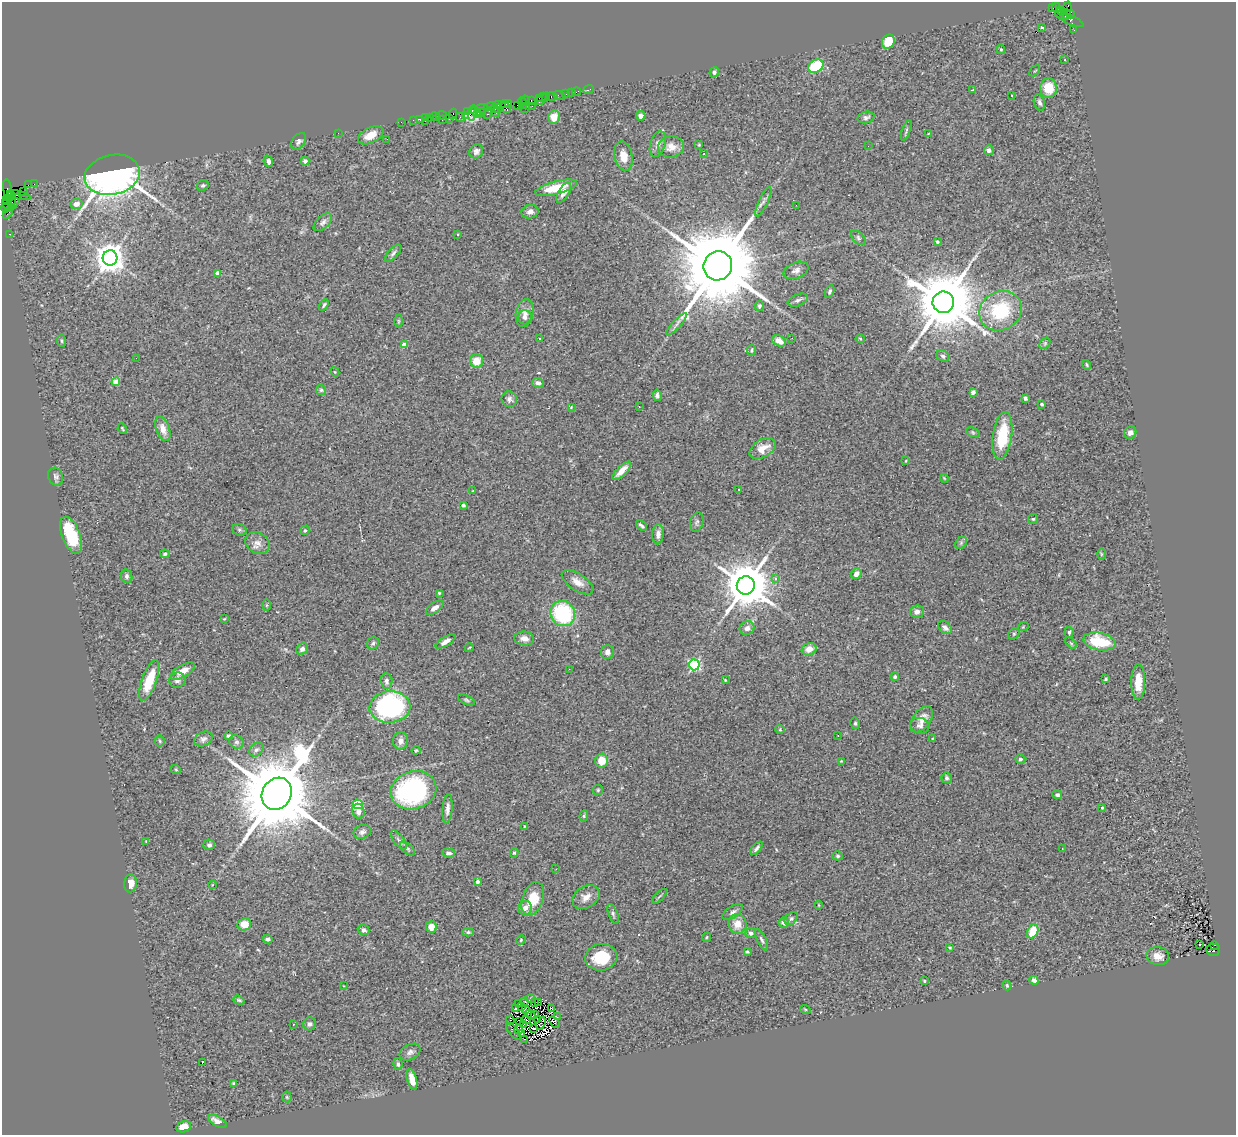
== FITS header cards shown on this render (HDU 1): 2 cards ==
NAXIS1  =                 1234
NAXIS2  =                 1133

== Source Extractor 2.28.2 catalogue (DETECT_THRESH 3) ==
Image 1234 x 1133 px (HDU 1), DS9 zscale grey, 1 PNG px = 1 image px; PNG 1238 x 1137 px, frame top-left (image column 1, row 1133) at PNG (2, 2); each listed source drawn as its Kron ellipse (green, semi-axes under 4 px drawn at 4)
Background 1.68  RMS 0.082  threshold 0.247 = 3 sigma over >= 5 px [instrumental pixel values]
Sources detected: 316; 3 with non-positive FLUX_AUTO (blend fragments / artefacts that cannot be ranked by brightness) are neither listed nor drawn; the other 313 listed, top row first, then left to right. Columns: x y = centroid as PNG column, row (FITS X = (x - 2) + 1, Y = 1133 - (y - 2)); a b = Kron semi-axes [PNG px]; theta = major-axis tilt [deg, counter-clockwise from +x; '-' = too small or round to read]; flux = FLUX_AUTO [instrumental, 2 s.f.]
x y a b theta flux
1056 7 4 3 - 45
1052 8 3 2 - 560
1067 10 9 4 80 400
1061 11 4 3 - 140
1066 14 5 4 - 300
1070 14 5 4 - 410
1069 19 16 4 -24 370
1041 28 3 3 - 210
1074 30 2 2 - 26
888 42 7 6 - 100
1001 49 5 4 - 6.9
1065 60 2 2 - 4.4
816 66 8 6 33 250
1035 71 6 2 44 4.5
714 72 5 4 - 10
1049 88 9 8 - 130
588 90 5 3 - 52
973 90 3 2 - 6
576 92 4 2 - 59
571 93 2 2 - 22
565 94 3 2 - 62
560 95 6 2 -19 28
1012 95 3 2 - 9.4
552 96 5 3 - 160
546 97 5 3 - 51
539 98 3 3 - 110
542 99 6 3 60 160
531 100 3 2 - 41
525 101 5 3 - 75
523 103 6 3 -69 150
1039 103 8 5 -73 17
505 104 4 2 - 150
509 104 3 3 - 140
499 105 6 2 0 39
517 105 2 2 - 58
532 106 2 2 - 54
490 107 7 3 15 390
505 107 6 2 -54 200
481 108 6 2 6 150
498 108 4 3 - 120
525 108 5 2 - 140
494 109 4 3 - 210
476 111 5 3 - 210
468 112 4 2 - 71
495 112 4 3 - 360
472 113 8 4 81 430
480 113 7 4 21 290
488 113 6 3 66 220
453 114 5 2 - 90
441 115 5 3 - 110
465 115 3 3 - 80
641 116 5 4 - 24
430 117 4 2 - 81
435 117 5 3 - 110
460 117 5 2 - 180
554 117 6 6 - 73
866 117 8 5 11 19
425 118 3 2 - 59
449 118 3 2 - 120
419 119 2 2 - 42
413 120 2 2 - 41
442 120 3 2 - 90
425 121 2 2 - 170
401 122 2 2 - 27
906 131 11 3 70 9.5
338 133 2 2 - 48
928 134 4 2 - 3.6
371 135 14 7 26 62
387 139 2 2 - 3.4
299 141 9 6 55 16
658 144 13 7 72 28
699 145 4 3 - 4.3
868 146 2 2 - 3.7
671 147 13 10 9 49
989 150 5 5 - 18
476 151 7 6 - 21
704 154 3 2 - 14
624 156 15 9 -77 61
268 161 6 4 -71 18
305 161 4 4 - 16
112 175 28 20 12 4200
34 184 2 2 - 24
29 185 4 2 - 74
203 185 6 5 - 11
556 188 21 6 14 160
8 189 10 3 -80 78
24 191 3 3 - 100
564 193 11 5 58 38
19 195 12 4 -13 390
10 196 5 3 - 160
6 200 4 2 - 76
11 200 6 3 80 180
15 200 7 3 64 330
763 201 16 4 65 21
76 204 6 5 - 34
8 205 7 3 -29 290
796 205 2 2 - 3
6 208 5 3 - 140
530 212 9 6 16 24
8 213 6 3 53 110
323 222 11 6 43 20
10 234 3 2 - 56
458 235 3 3 - 19
858 238 9 5 -48 14
937 242 4 4 - 11
393 253 11 5 48 16
110 258 7 7 - 8700
718 266 15 14 - 88000
796 270 13 8 22 27
218 273 4 4 - 46
830 291 6 4 64 14
798 300 10 6 21 16
943 302 11 10 - 61000
324 305 6 3 57 9
759 306 5 4 - 12
1001 311 22 19 30 360
525 313 14 8 80 39
525 317 7 7 - 21
398 321 6 4 -90 6.6
676 324 14 4 47 23
792 338 3 2 - 5.1
539 339 3 2 - 9.9
860 339 4 4 - 5.8
61 341 6 3 -81 6.9
779 341 7 5 -29 29
1045 343 6 4 46 8.5
404 345 4 4 - 79
751 350 6 3 80 6.2
943 356 7 5 -33 12
136 358 2 2 - 42
477 361 7 6 - 84
1087 365 5 3 - 6.1
335 372 5 3 - 4.6
116 382 4 4 - 97
538 383 6 5 - 16
321 390 5 5 - 8.1
973 392 4 4 - 27
657 395 6 4 -81 13
1025 398 4 3 - 11
509 399 8 7 - 20
1042 404 3 3 - 10
571 407 3 3 - 3.7
639 407 3 2 - 7
122 428 5 3 - 6
163 429 12 7 -71 51
973 432 7 4 -21 8.8
1130 433 6 6 - 24
1002 436 24 9 82 260
763 448 14 8 30 62
905 461 4 2 - 3.8
622 471 12 5 46 51
56 476 9 7 -73 16
944 478 4 3 - 4.6
739 489 4 2 - 3.5
473 491 3 3 - 4.6
463 505 3 3 - 8.4
1033 519 5 5 - 7.7
697 522 10 6 75 15
641 526 6 3 -42 13
239 530 7 5 -21 9.8
305 530 5 4 - 7.9
658 534 10 5 87 25
71 535 19 9 -69 260
257 543 13 10 -28 42
961 543 7 5 48 11
165 554 5 4 - 11
1101 554 5 3 - 5.3
856 574 5 5 - 35
127 576 7 5 -78 15
776 578 3 3 - 37
577 582 18 8 -34 47
746 585 9 9 - 32000
439 593 3 3 - 8.1
267 605 6 4 90 6.8
435 608 10 5 36 29
917 612 7 6 - 27
563 614 13 12 - 510
224 619 4 3 - 5.3
1023 627 5 3 - 5.6
747 628 7 6 - 25
945 628 8 5 -39 20
1069 632 5 4 - 7.3
1014 634 6 5 - 9.3
524 638 10 7 -8 34
446 641 11 4 32 29
1099 641 16 8 -12 230
373 643 6 5 - 11
1071 643 7 4 -45 8.6
469 648 5 3 - 4.5
302 649 6 5 - 21
809 649 7 6 - 47
607 652 7 6 - 25
694 665 5 5 - 690
569 669 3 2 - 5.8
183 671 14 6 30 58
895 677 4 4 - 7.8
1106 679 3 2 - 6.6
149 680 21 7 70 140
177 680 8 7 - 22
725 680 4 3 - 4.8
386 681 8 6 -88 19
1138 682 18 7 90 89
466 700 9 4 -25 11
390 707 20 16 5 1000
921 719 15 8 55 50
855 723 6 4 -77 8.8
920 726 9 7 -14 22
780 729 4 4 - 6
838 735 2 2 - 5
228 736 4 4 - 9.7
203 739 9 7 26 18
932 739 3 2 - 4.3
160 741 5 5 - 7.8
401 741 9 7 88 28
236 742 8 6 -33 15
256 750 8 6 42 17
416 750 4 4 - 5.4
1020 759 5 4 - 12
602 761 7 6 - 83
841 761 4 4 - 4.5
176 770 5 3 - 5
947 778 5 5 - 10
413 790 23 19 17 920
598 790 5 5 - 7.8
277 794 17 14 58 72000
1057 795 5 4 - 14
358 804 5 4 - 330
1102 808 4 3 - 11
447 809 15 5 86 27
358 811 7 6 - 34
584 816 5 4 - 7.4
524 826 3 2 - 3.9
362 832 9 6 20 18
399 840 11 5 -54 17
146 841 4 3 - 4.7
209 845 6 5 - 13
756 848 8 3 50 15
1062 848 2 2 - 3.4
407 849 9 5 -40 12
449 853 6 4 -6 17
514 853 5 4 - 9.3
838 856 5 4 - 8.9
556 869 3 2 - 8.1
478 882 4 4 - 19
131 883 9 6 86 41
212 885 4 3 - 4.6
659 896 10 2 45 8
586 897 14 10 34 47
533 899 17 10 70 130
819 905 4 3 - 3.9
525 908 7 6 - 38
733 912 11 5 34 19
613 914 10 4 -69 13
791 918 7 5 48 12
784 923 5 5 - 27
244 924 7 6 - 65
737 924 10 9 - 68
431 927 6 5 - 56
364 930 6 5 - 14
1033 931 7 5 65 120
468 932 6 4 1 9
751 933 5 5 - 16
707 937 4 4 - 5.9
268 939 5 4 - 14
521 940 5 4 - 5.3
762 940 11 4 -64 14
1200 945 3 2 - 10
1215 945 3 2 - 270
950 948 4 3 - 5.3
1213 950 7 6 - 680
747 952 3 3 - 5.7
1158 956 11 9 -8 43
601 957 16 13 7 180
1034 980 4 4 - 21
924 981 3 2 - 4.8
1007 985 5 3 - 5.2
344 986 2 2 - 3.9
530 999 5 2 - 6.5
239 1000 6 3 -18 8.3
525 1001 3 2 - 5.1
534 1002 4 2 - 7.8
538 1003 4 2 - 10
518 1004 2 2 - 2.1
521 1006 3 2 - 3.5
516 1008 4 2 - 2.1
525 1009 3 2 - 5.6
552 1009 3 2 - 7.6
805 1009 5 3 - 5.2
534 1014 3 2 - 3.5
530 1015 5 2 - 2
557 1017 3 2 - 5.7
538 1019 4 2 - 5.9
510 1020 4 2 - 3.4
526 1020 5 2 - 9.1
520 1021 3 2 - 3.1
554 1022 6 2 -47 7.1
541 1023 6 2 67 1.4
293 1024 3 2 - 5.5
310 1024 6 6 - 18
524 1024 3 2 - 4.2
533 1028 4 2 - 7.1
518 1030 4 2 - 6.3
514 1032 10 2 -49 4.6
521 1034 3 2 - 8.6
524 1039 3 2 - 7.8
410 1052 11 7 27 24
202 1063 3 2 - 40
398 1064 6 4 -79 12
412 1079 11 5 -76 51
233 1083 4 3 - 6.2
287 1097 5 5 - 6.3
217 1121 10 5 -29 40
184 1127 7 5 13 56
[3 non-positive-flux detections neither listed nor drawn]